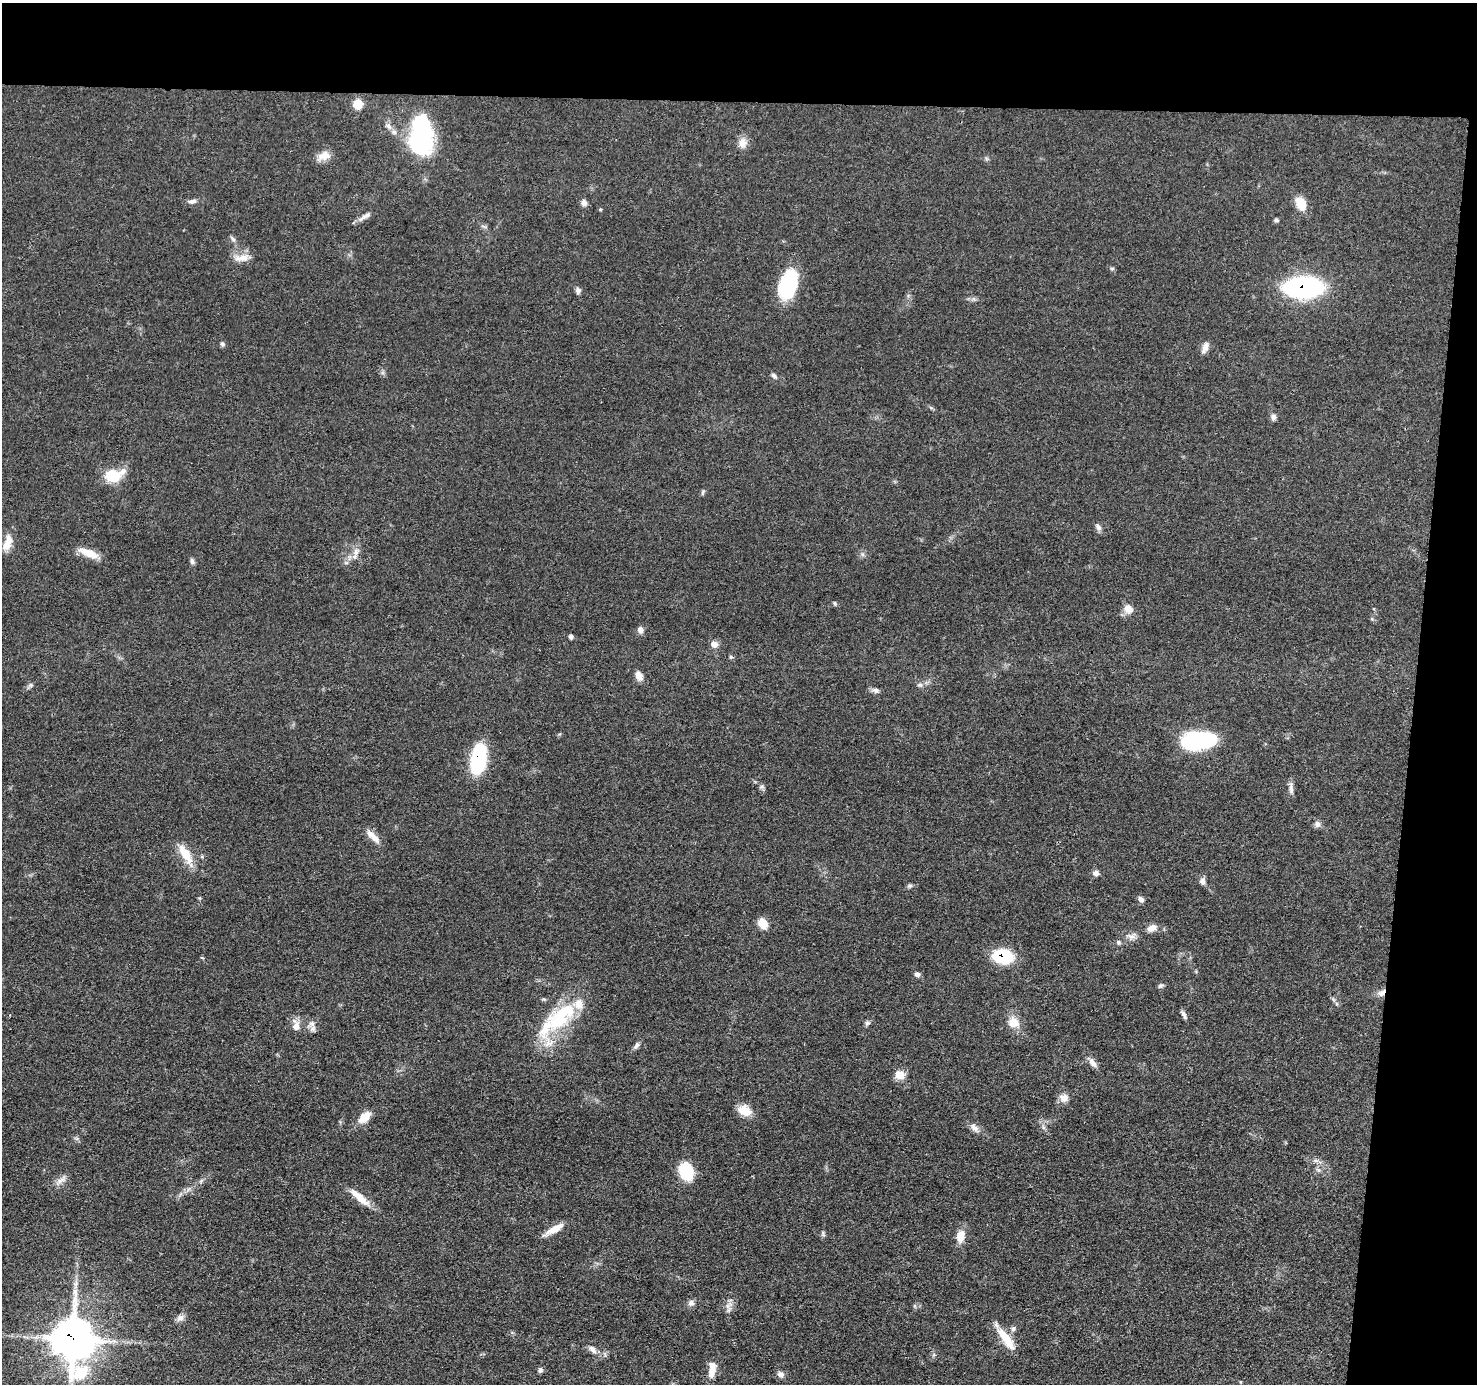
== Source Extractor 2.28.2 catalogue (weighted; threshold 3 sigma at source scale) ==
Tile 3 of 3 x 3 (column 3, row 1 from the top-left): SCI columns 2956-4430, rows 2967-4348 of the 4434 x 4459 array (HDU 1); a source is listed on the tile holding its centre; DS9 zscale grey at full resolution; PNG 1479 x 1386 px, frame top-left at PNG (2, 3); no overlay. Shown black and unused: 11% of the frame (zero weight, under 3 of 4 exposures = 1% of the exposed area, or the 3 px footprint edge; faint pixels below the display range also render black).
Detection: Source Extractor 2.28.2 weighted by HDU 2 'WHT'; one run over the whole footprint, this tile lists its part. Background 0.0473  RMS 0.005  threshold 0.0225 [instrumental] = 3 sigma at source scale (4.5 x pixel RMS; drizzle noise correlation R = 1.50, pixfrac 1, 0.05/0.05 arcsec/px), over >= 5 px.
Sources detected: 92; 2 inside a brighter object's white glare — not listed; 4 inside a brighter listed object's ellipse — not listed separately; the other 86 listed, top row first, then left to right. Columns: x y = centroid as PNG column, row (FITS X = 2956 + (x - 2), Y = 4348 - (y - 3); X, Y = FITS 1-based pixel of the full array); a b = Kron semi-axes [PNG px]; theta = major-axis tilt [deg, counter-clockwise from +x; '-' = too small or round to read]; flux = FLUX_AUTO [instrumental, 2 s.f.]
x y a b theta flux
358 104 10 9 - 6.6
389 126 11 6 -53 2.1
421 134 43 21 89 68
743 143 14 11 79 4
324 156 18 10 20 4.7
192 201 11 6 9 1.8
584 203 8 7 - 1.9
1301 204 14 10 -68 8.5
364 217 20 6 35 2.6
1276 220 6 5 - 0.81
233 239 8 4 -45 1.1
242 258 21 9 8 5.1
1112 268 6 4 -1 0.73
788 284 31 18 74 34
1303 287 29 15 3 97
578 290 9 6 -86 1.4
222 344 7 5 -18 0.97
1205 348 15 7 71 2.7
774 376 8 5 -40 1.3
1273 417 8 7 - 1.6
113 476 19 14 -4 13
702 492 8 3 80 0.76
1098 527 11 6 -50 1.7
7 543 19 9 70 6.2
356 552 12 7 81 2.9
88 553 24 8 -22 7.6
192 561 9 5 -82 1.3
835 603 6 4 -69 0.74
1128 609 13 10 -33 4.2
640 630 9 7 -89 2
571 637 6 4 76 1.1
714 644 8 7 - 3.2
639 676 11 8 -59 3.4
30 685 6 5 - 1.1
920 685 8 5 18 1.2
876 690 10 7 -17 1.8
1202 741 31 14 -2 48
478 759 27 13 79 38
762 786 8 5 17 0.99
1291 788 18 5 -90 2.3
1317 824 9 8 - 1.7
373 836 23 7 -45 4.5
185 854 30 10 -60 9.8
1096 873 8 7 - 2
1202 881 10 7 84 1.7
910 886 7 5 20 0.97
1141 899 8 6 -41 1.7
763 924 10 8 -67 7
1152 928 13 8 29 3.3
1131 936 13 8 13 2.6
1118 942 6 5 - 0.98
1003 956 16 11 -7 31
917 974 7 6 - 1.4
1161 986 9 5 22 0.99
1382 993 12 8 41 2.9
1184 1015 12 4 -65 1.5
557 1021 39 20 27 27
1014 1022 15 13 -24 6.6
867 1023 9 5 26 1.1
312 1024 10 8 -69 2.6
296 1026 15 9 -84 3.8
636 1045 12 5 53 1.5
1092 1062 14 7 -55 2.7
900 1075 11 10 - 5.1
1064 1098 13 11 -31 3.3
744 1111 17 12 -24 6.6
365 1117 16 9 44 6.6
974 1128 15 8 -48 2.7
1319 1170 7 4 -89 1
686 1171 17 13 -69 19
61 1180 14 6 31 2.7
201 1181 6 5 - 0.89
360 1198 32 8 -41 7.7
554 1229 25 7 30 6.3
823 1234 9 4 -69 0.91
960 1236 13 9 76 6.1
691 1303 8 8 - 1.8
729 1310 9 5 68 1.6
180 1318 10 8 29 2.3
1013 1329 8 5 63 1.2
73 1339 17 14 -81 1300
1006 1339 36 10 -55 9.9
593 1349 14 7 -47 2.7
540 1370 6 6 - 1.3
712 1370 19 8 83 5.7
781 1374 8 8 - 2.1
Overlapping masked pixels (flux is a lower limit): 5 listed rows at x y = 1303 287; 478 759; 1003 956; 1382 993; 73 1339